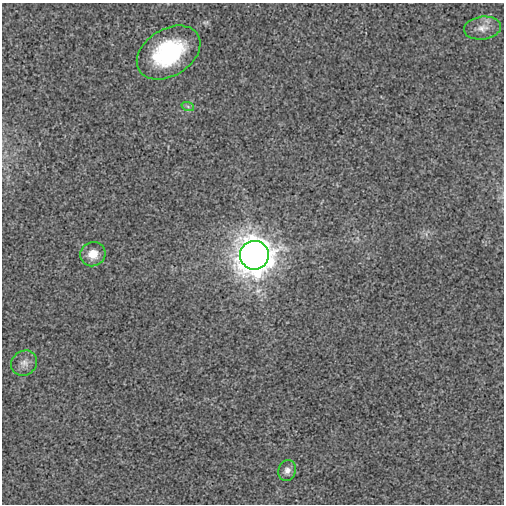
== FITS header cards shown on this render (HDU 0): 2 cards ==
NAXIS1  =                  502
NAXIS2  =                  502

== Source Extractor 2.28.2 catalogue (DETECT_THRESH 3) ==
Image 502 x 502 px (HDU 0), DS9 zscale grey, 1 PNG px = 1 image px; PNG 506 x 506 px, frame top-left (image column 1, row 502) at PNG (2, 3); each listed source drawn as its Kron ellipse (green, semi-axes under 4 px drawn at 4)
Background -1.02e-04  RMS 0.0026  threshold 0.00779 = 3 sigma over >= 5 px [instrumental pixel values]
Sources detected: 7; all 7 listed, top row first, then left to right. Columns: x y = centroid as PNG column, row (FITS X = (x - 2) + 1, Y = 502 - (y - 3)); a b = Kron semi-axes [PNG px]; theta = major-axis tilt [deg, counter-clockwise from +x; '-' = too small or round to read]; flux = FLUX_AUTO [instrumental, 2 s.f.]
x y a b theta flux
482 28 18 11 7 1.8
169 53 34 23 32 19
188 107 6 4 -20 0.33
93 254 13 12 - 2.7
254 255 14 14 - 370
24 363 14 12 38 1.3
287 470 10 8 71 1